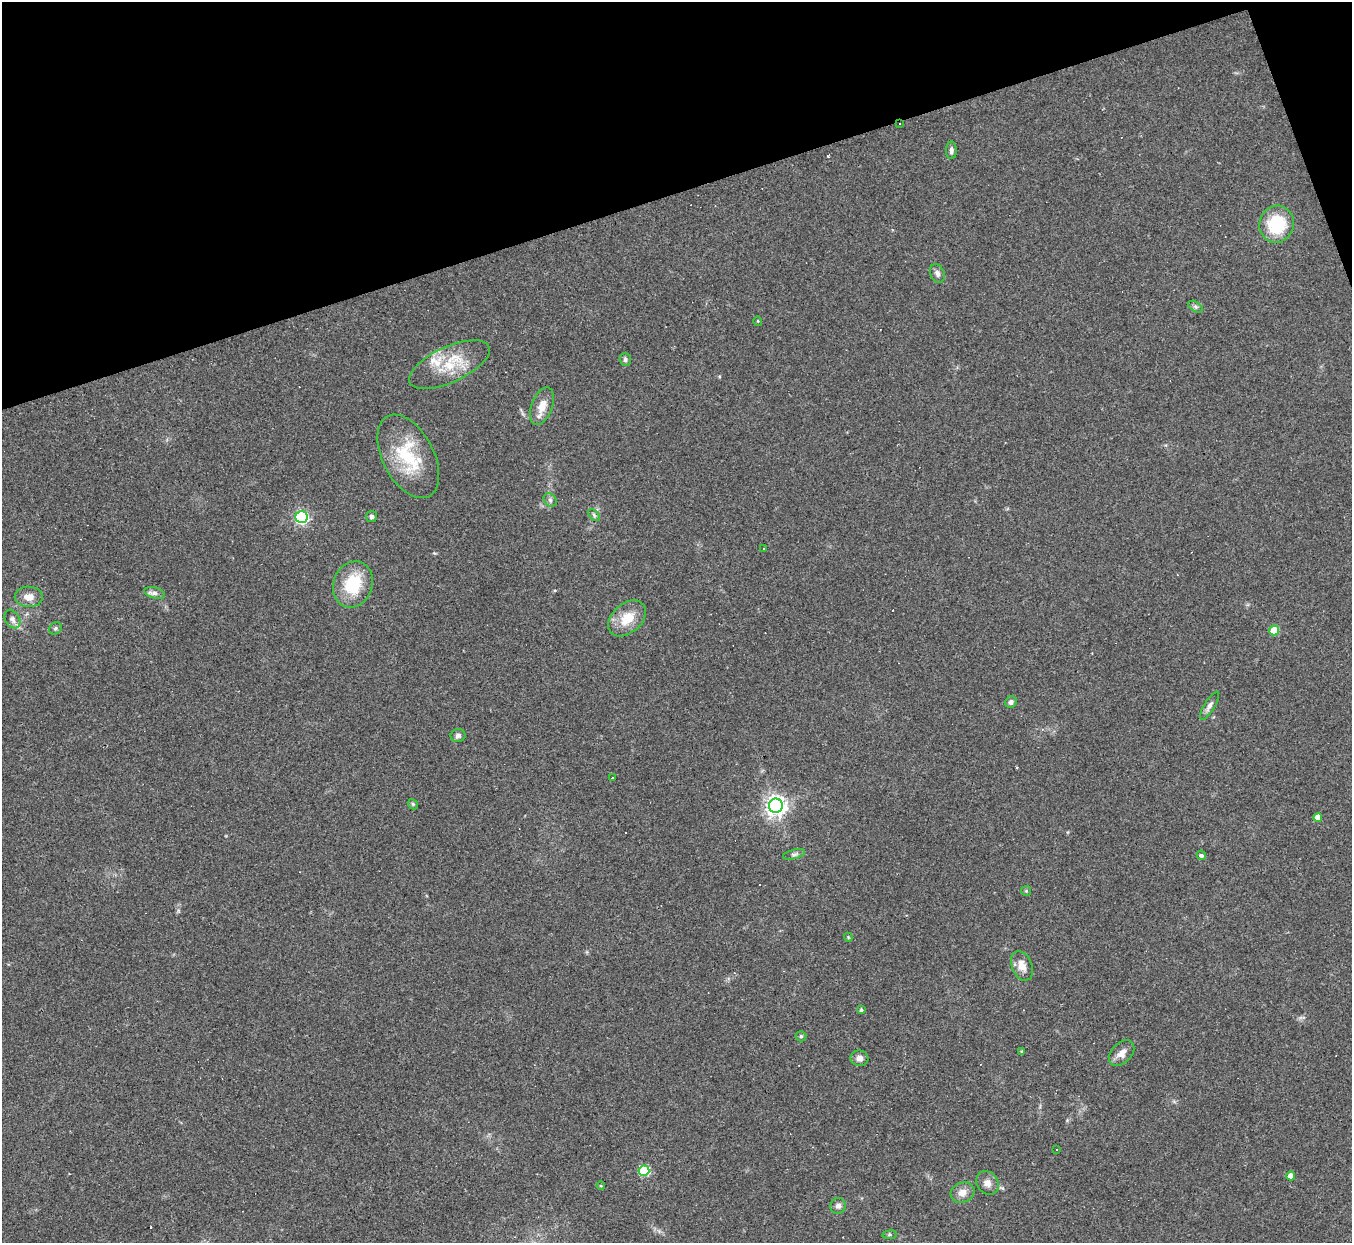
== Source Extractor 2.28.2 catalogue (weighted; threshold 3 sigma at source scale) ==
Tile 3 of 4 x 4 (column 3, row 1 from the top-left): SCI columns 2699-4048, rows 3996-5236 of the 5397 x 5383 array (HDU 1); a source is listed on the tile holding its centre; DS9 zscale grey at full resolution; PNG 1354 x 1245 px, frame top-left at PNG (2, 2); each listed source drawn as its Kron ellipse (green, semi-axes under 4 px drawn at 4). Shown black and unused: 16% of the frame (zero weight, under 2 of 3 exposures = <1% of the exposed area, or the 3 px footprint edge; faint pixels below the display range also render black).
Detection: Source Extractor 2.28.2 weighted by HDU 2 'WHT'; one run over the whole footprint, this tile lists its part. Background 0.0637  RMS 0.0069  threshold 0.0311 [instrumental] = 3 sigma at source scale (4.5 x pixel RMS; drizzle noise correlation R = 1.50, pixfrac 1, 0.05/0.05 arcsec/px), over >= 5 px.
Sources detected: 57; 8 cosmic-ray / hot-pixel residue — neither listed nor drawn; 2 inside a brighter listed object's ellipse — not listed separately; the other 47 listed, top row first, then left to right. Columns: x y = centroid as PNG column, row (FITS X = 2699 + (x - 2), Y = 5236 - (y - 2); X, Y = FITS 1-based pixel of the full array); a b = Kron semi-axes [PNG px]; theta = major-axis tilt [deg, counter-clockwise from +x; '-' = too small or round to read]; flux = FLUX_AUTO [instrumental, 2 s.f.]
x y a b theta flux
899 124 2 2 - 0.57
951 150 9 5 -89 2.2
1277 224 19 17 71 33
937 273 10 7 -67 2.9
1196 307 8 5 -31 1.7
758 321 5 3 - 0.57
625 359 7 5 -89 1.5
449 365 43 18 25 26
542 406 20 10 70 9.2
408 456 45 25 -63 39
550 500 7 6 - 1.7
594 515 7 4 -46 1.3
372 516 5 5 - 1.6
302 517 6 6 - 110
764 548 2 2 - 0.59
353 584 23 19 69 29
155 593 11 5 -15 2.4
29 597 14 10 0 6.6
627 618 21 14 42 16
12 619 10 7 -58 3.3
55 628 7 5 46 1.4
1274 630 5 5 - 19
1011 702 6 5 - 2.1
1210 706 16 5 58 2.8
458 736 7 6 - 2.2
612 778 2 2 - 0.56
413 804 5 4 - 1
776 806 7 7 - 430
1318 817 4 4 - 6.9
794 854 11 4 13 1.7
1201 855 5 4 - 1.5
1026 891 5 5 - 0.85
848 937 4 3 - 0.61
1022 966 15 10 -68 6.7
861 1010 4 3 - 1.2
801 1036 5 5 - 0.98
1022 1051 4 3 - 1
1121 1053 15 10 47 5.5
859 1058 9 7 -5 3.6
1057 1149 3 2 - 0.71
644 1171 5 5 - 44
1291 1176 4 4 - 6
987 1183 13 10 -53 4.7
601 1186 4 3 - 0.63
963 1193 12 10 24 5.8
838 1206 8 7 - 2.6
890 1235 7 4 7 1.1
Overlapping masked pixels (flux is a lower limit): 1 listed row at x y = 899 124
Unlisted compact peaks at least as high as the median listed source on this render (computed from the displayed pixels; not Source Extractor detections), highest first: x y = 828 156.